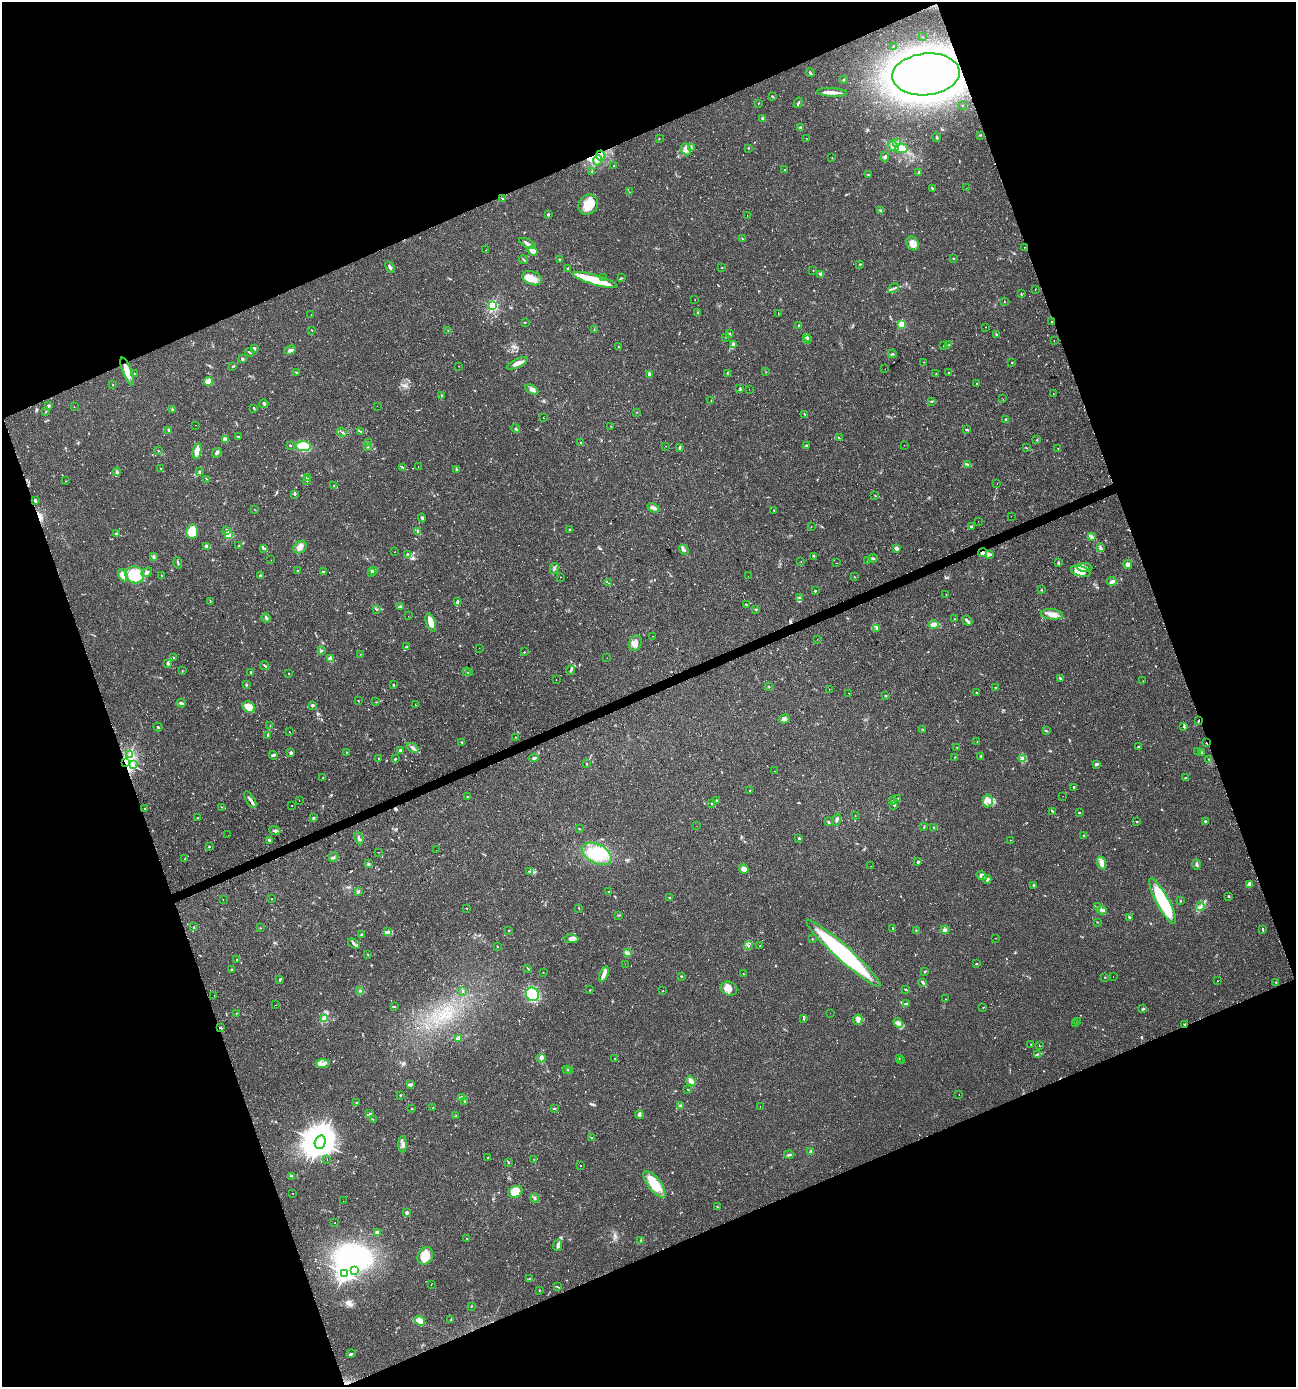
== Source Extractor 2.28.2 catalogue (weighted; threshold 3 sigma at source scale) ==
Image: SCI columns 135-5310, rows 1-5539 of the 5390 x 5540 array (HDU 1 of 3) = the unmasked area's bounding box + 8 px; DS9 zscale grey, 4 x 4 block average (1 PNG px = mean of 4 x 4 image px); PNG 1298 x 1389 px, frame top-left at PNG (2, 2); each listed source drawn as its Kron ellipse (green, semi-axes under 4 px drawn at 4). Shown black and unused: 42% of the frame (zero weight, under 2 of 3 exposures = <1% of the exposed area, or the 3 px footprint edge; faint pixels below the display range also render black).
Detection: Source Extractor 2.28.2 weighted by HDU 2 'WHT'. Background 0.0336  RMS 0.0032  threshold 0.0146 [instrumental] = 3 sigma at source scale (4.5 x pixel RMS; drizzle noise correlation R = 1.50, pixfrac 1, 0.0396/0.0396 arcsec/px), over >= 5 px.
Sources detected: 715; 5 too faint to see at this stretch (4 x 4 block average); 2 inside a brighter object's white glare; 17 cosmic-ray / hot-pixel residue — neither listed nor drawn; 5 coinciding with a brighter row at this scale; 34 inside a brighter listed object's ellipse — not listed separately; of the other 652, all 500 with FLUX_AUTO >= 0.614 (the completeness limit of this list) listed and drawn (152 fainter detections not listed), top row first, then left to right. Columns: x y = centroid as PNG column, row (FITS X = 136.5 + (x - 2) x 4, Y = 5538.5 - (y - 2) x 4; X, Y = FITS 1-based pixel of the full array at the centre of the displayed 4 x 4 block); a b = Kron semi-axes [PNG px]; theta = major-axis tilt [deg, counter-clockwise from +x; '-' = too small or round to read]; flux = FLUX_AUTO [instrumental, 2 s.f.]
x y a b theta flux
922 36 2 2 - 0.8
893 46 2 2 - 0.81
810 73 4 2 - 2.3
926 74 34 21 6 1300
844 80 3 2 - 1.4
832 92 15 4 -3 11
772 96 3 2 - 1.4
759 103 2 2 - 0.88
798 103 5 2 - 3
963 106 2 2 - 0.81
762 118 3 2 - 2.2
800 128 3 2 - 2.9
980 135 3 2 - 1.4
936 137 4 3 - 2.4
806 138 2 2 - 0.86
659 139 2 2 - 0.91
896 142 2 2 - 1.4
893 146 6 4 -40 10
692 148 2 2 - 0.83
748 148 3 2 - 1
902 148 6 4 2 12
686 149 6 4 -65 9.3
600 156 5 3 - 7.3
885 157 5 3 - 3.2
832 158 2 2 - 0.72
598 160 5 2 - 4
614 166 2 2 - 0.81
784 170 2 2 - 1.7
592 172 2 2 - 0.82
919 173 2 2 - 1.4
868 175 2 2 - 1.3
932 188 4 2 - 1.6
966 188 2 2 - 0.71
629 192 2 2 - 0.74
502 199 3 2 - 1.5
588 205 11 9 51 31
881 210 3 2 - 2
548 215 2 2 - 2.9
747 215 2 2 - 1.4
742 239 2 2 - 0.85
527 243 9 2 -28 8.5
913 243 7 6 - 13
1024 247 2 2 - 3.5
486 250 2 2 - 0.62
533 251 5 3 - 14
953 258 2 2 - 1.3
559 259 2 2 - 2.4
524 260 4 2 - 1.8
860 264 2 2 - 0.74
390 267 6 3 -64 4.2
722 267 2 2 - 1.3
568 268 3 2 - 1.5
813 271 2 2 - 0.7
821 274 2 2 - 12
532 278 10 6 -22 20
604 278 3 2 - 1.2
621 278 2 2 - 1.1
595 280 23 5 -16 77
894 288 6 2 32 2.7
1035 289 2 2 - 0.7
1021 294 3 2 - 1.8
695 300 2 2 - 1.4
1004 301 2 2 - 0.87
493 306 3 2 - 160
697 313 3 2 - 1.8
778 313 2 2 - 3
311 315 2 2 - 0.92
1051 321 2 2 - 6.1
525 322 2 2 - 0.82
902 324 2 2 - 66
799 326 3 2 - 1.6
986 327 2 2 - 0.72
312 330 2 2 - 1.1
448 330 2 2 - 0.87
594 330 2 2 - 0.88
729 334 2 2 - 1.1
996 334 2 2 - 1.4
726 337 2 2 - 0.77
807 337 2 2 - 2
808 339 2 2 - 1
1054 341 2 2 - 3.3
733 344 4 3 - 6
949 345 2 2 - 1.8
944 346 2 2 - 1
619 347 2 2 - 1.3
254 348 4 3 - 3
290 350 6 3 22 6
250 352 5 2 - 2.4
892 354 4 2 - 2.4
242 358 3 3 - 2.8
924 362 2 2 - 1
1012 362 2 2 - 0.89
517 363 11 3 24 16
233 366 3 2 - 1.4
459 366 2 2 - 0.92
885 369 2 2 - 1.4
127 372 15 4 -68 24
296 372 2 2 - 0.96
766 372 2 2 - 0.74
948 372 2 2 - 1.3
727 373 2 2 - 0.99
134 374 2 2 - 1.2
650 374 3 2 - 6
936 374 2 2 - 1.7
208 381 4 4 - 15
976 383 2 2 - 20
113 385 2 2 - 0.93
532 389 7 3 -28 6.4
740 389 4 2 - 1.8
749 389 2 2 - 1.2
1053 394 2 2 - 1.5
441 395 4 2 - 1.5
1003 399 2 2 - 1.3
711 400 2 2 - 0.61
931 401 2 2 - 1.3
264 404 4 2 - 3.5
49 406 3 2 - 2.2
377 406 2 2 - 0.94
74 407 2 2 - 1.3
254 408 3 2 - 1.4
172 410 3 2 - 1.8
46 411 2 2 - 0.67
637 412 2 2 - 0.7
804 414 2 2 - 0.67
543 418 2 2 - 2.1
1006 420 2 2 - 12
195 425 2 2 - 1.6
611 427 2 2 - 0.78
516 429 4 2 - 3
967 429 3 2 - 2.8
169 430 4 2 - 5.1
342 432 5 2 - 2.7
361 432 3 2 - 1.7
238 437 4 2 - 1.6
839 438 2 2 - 1.1
225 440 3 3 - 15
1037 440 2 2 - 1.2
368 442 2 2 - 1.4
581 442 2 2 - 2
290 445 2 2 - 3.5
904 445 2 2 - 1.4
303 446 7 5 -4 60
665 446 2 2 - 1
806 446 3 2 - 2.4
368 447 2 2 - 0.85
680 447 4 2 - 3
1026 448 3 2 - 1
1058 448 2 2 - 5.4
158 451 2 2 - 0.91
197 451 7 3 79 24
217 453 5 3 - 4.2
967 464 3 2 - 2.3
403 467 2 2 - 0.85
418 467 2 2 - 0.79
161 469 2 2 - 0.75
456 470 3 2 - 1.4
117 472 4 2 - 2.9
199 472 3 2 - 1.6
307 477 3 3 - 3.1
207 479 3 2 - 0.84
307 480 2 2 - 1.2
66 481 2 2 - 0.69
997 484 2 2 - 0.68
334 486 2 2 - 0.65
295 494 3 3 - 2.2
875 496 2 2 - 0.84
35 500 3 2 - 3.1
654 508 6 3 -23 7.2
255 510 2 2 - 0.62
774 510 2 2 - 0.97
1011 516 2 2 - 1.3
422 518 4 2 - 3.6
978 521 2 2 - 0.95
811 527 2 2 - 0.63
971 527 3 2 - 2.6
570 530 2 2 - 1.1
226 531 4 2 - 2.9
417 531 3 2 - 1.5
192 532 7 6 - 42
116 534 4 3 - 2.8
229 535 2 2 - 59
1092 537 3 2 - 2.9
207 546 4 3 - 6.7
239 546 2 2 - 0.62
300 547 7 5 36 11
263 548 4 3 - 2.8
896 548 3 3 - 6.7
1100 548 3 2 - 2.4
684 550 5 2 - 4
395 552 2 2 - 2
983 552 4 3 - 4.9
408 554 4 2 - 2.8
990 554 4 3 - 3
814 556 3 2 - 2.5
154 557 4 2 - 2.5
873 558 5 2 - 3.5
271 560 2 2 - 0.89
868 560 3 2 - 1.9
801 562 2 2 - 0.79
178 563 6 2 -81 2.2
836 563 2 2 - 2.6
1058 563 3 2 - 2.4
1128 565 4 4 - 8.4
1085 567 7 3 -1 9.5
554 568 6 2 77 2.7
298 571 3 2 - 1.2
374 571 3 2 - 2.5
1081 571 10 5 -16 20
147 572 5 4 - 6.4
323 572 3 2 - 2.3
372 573 3 2 - 1.8
123 575 6 4 -63 16
135 575 9 8 - 65
161 575 2 2 - 0.74
261 576 4 2 - 4.9
748 576 2 2 - 1.7
560 577 2 2 - 0.8
854 577 2 2 - 1.1
1112 582 5 3 - 6.1
608 583 2 2 - 0.62
1041 590 2 2 - 1
815 591 2 2 - 3.5
946 594 2 2 - 0.69
799 598 4 2 - 2.7
210 601 2 2 - 0.86
458 602 3 2 - 3
746 605 2 2 - 0.89
400 606 2 2 - 1.7
377 609 3 2 - 1.7
755 609 2 2 - 1.2
1052 614 11 5 -6 14
408 616 2 2 - 1.5
266 618 5 2 - 2.9
955 619 2 2 - 1.1
967 621 5 2 - 4.3
431 622 9 4 -72 18
934 624 5 4 - 8.2
877 628 3 3 - 3.1
653 636 2 2 - 0.81
817 639 2 2 - 1.7
635 643 8 6 70 12
407 647 2 2 - 4.5
479 648 2 2 - 4.9
321 651 4 3 - 3.4
524 652 2 2 - 0.73
360 654 2 2 - 0.64
173 657 2 2 - 0.95
607 658 2 2 - 0.79
330 659 2 2 - 23
168 664 3 2 - 4.4
265 665 4 2 - 2.5
571 670 4 2 - 2.7
182 671 3 2 - 1
251 672 2 2 - 1.6
466 672 2 2 - 0.76
288 673 2 2 - 0.85
469 673 3 2 - 1.4
1060 678 4 2 - 2.1
556 679 2 2 - 2.4
1143 681 2 2 - 0.93
246 685 3 2 - 1.7
393 685 3 2 - 1.8
769 687 3 2 - 0.85
996 688 3 2 - 2.2
829 689 2 2 - 0.78
976 692 2 2 - 1.1
849 693 2 2 - 1
886 696 2 2 - 0.74
358 701 2 2 - 1.3
376 702 2 2 - 0.68
181 703 4 2 - 3.9
312 705 3 2 - 3.5
415 705 2 2 - 0.78
249 707 6 5 - 22
784 719 5 4 - 6.7
1199 721 2 2 - 2
270 726 2 2 - 0.82
1184 726 3 2 - 2.1
158 727 4 2 - 1.7
923 729 2 2 - 0.75
1046 731 3 2 - 0.95
289 732 2 2 - 1.3
267 736 2 2 - 1.6
516 737 2 2 - 0.75
462 742 4 2 - 1.6
977 742 2 2 - 1.5
1207 743 2 2 - 2.1
957 747 2 2 - 0.94
1138 747 3 2 - 1.3
413 748 6 2 -34 4.1
400 750 3 2 - 3.9
291 752 4 2 - 3.7
346 752 2 2 - 0.97
1198 752 2 2 - 0.73
1201 753 2 2 - 1.1
129 754 4 2 - 3.1
273 755 4 2 - 2.7
981 756 3 2 - 1.4
955 757 2 2 - 0.96
534 758 5 2 - 2.5
378 759 2 2 - 0.84
395 759 2 2 - 1.5
1023 759 2 2 - 1.8
1209 760 2 2 - 0.91
126 762 3 2 - 620
586 764 2 2 - 1.3
1096 764 3 2 - 4.5
134 765 2 2 - 1.6
774 771 2 2 - 0.63
323 778 3 2 - 1.6
1185 778 3 2 - 1.9
1073 787 2 2 - 0.99
750 791 3 2 - 1.7
1063 796 2 2 - 1.8
467 797 2 2 - 1
898 798 2 2 - 0.76
250 800 9 2 -59 6.1
299 800 2 2 - 1.7
717 800 2 2 - 1.5
893 801 4 2 - 2.7
988 801 6 5 - 9.8
712 804 2 2 - 2.1
894 805 2 2 - 0.86
292 806 2 2 - 2.2
222 807 3 2 - 1.5
144 808 2 2 - 0.85
1052 811 4 2 - 2
1079 813 2 2 - 1.5
855 815 2 2 - 1.8
197 818 2 2 - 0.77
314 818 3 2 - 1.5
837 820 6 2 72 4.9
1205 821 3 2 - 1.5
828 822 2 2 - 0.9
1137 822 2 2 - 1.5
697 826 2 2 - 0.91
924 827 3 2 - 1.6
934 827 2 2 - 1.6
579 829 2 2 - 0.76
275 831 5 2 - 3.6
228 835 2 2 - 1.1
1083 835 2 2 - 0.67
359 838 6 2 -65 3.7
799 838 2 2 - 1.2
269 840 3 2 - 3.2
1010 840 2 2 - 1.9
209 847 3 2 - 1.4
436 850 2 2 - 1
378 852 2 2 - 0.82
597 854 16 9 -28 49
334 857 5 2 - 2.3
185 859 2 2 - 1.4
918 862 3 2 - 3
1102 863 7 4 -70 14
368 864 3 2 - 2.3
1196 864 5 2 - 4.1
871 866 2 2 - 0.89
744 869 5 3 - 10
529 872 3 2 - 1.7
982 876 5 4 - 7.2
987 879 4 4 - 4.9
1250 884 4 4 - 7.8
1034 886 4 2 - 3
358 891 2 2 - 1.3
609 892 2 2 - 1.5
1228 896 2 2 - 4.1
669 898 2 2 - 1.3
272 899 2 2 - 2
223 900 2 2 - 2.4
1163 901 26 6 -62 110
1180 901 2 2 - 1.4
1097 907 2 2 - 0.79
1200 907 4 2 - 2.8
467 908 2 2 - 1.3
579 908 2 2 - 0.9
1102 910 5 2 - 4.2
619 915 3 2 - 0.92
1129 917 2 2 - 3.4
1097 922 2 2 - 0.93
193 927 2 2 - 1
260 928 2 2 - 0.7
893 928 2 2 - 1.7
1263 929 3 2 - 1.6
916 930 2 2 - 0.68
945 930 4 3 - 4.1
388 931 2 2 - 0.82
509 931 3 2 - 1.1
361 935 2 2 - 5.6
996 938 2 2 - 1
571 939 7 4 -1 8.5
812 939 2 2 - 1.1
354 944 6 2 -36 4.5
749 945 2 2 - 1.4
497 946 2 2 - 1.1
760 946 2 2 - 0.62
627 953 4 3 - 5.3
843 953 49 7 -42 280
367 954 2 2 - 0.91
237 960 2 2 - 1
625 964 2 2 - 0.85
976 964 2 2 - 1.3
528 968 4 2 - 1.4
231 970 3 2 - 1
925 971 3 2 - 2
543 972 2 2 - 0.62
743 973 2 2 - 0.72
604 974 8 3 68 14
681 976 2 2 - 1.5
1113 976 2 2 - 1.8
1105 977 2 2 - 1.2
280 980 3 2 - 1.9
1217 981 2 2 - 2.4
1276 982 2 2 - 0.71
923 983 3 2 - 2.1
729 989 8 6 -22 16
905 989 2 2 - 1.1
590 990 2 2 - 1.1
360 991 3 2 - 2.2
463 991 2 2 - 0.9
663 991 2 2 - 0.63
532 994 7 6 - 100
214 995 2 2 - 2.6
946 999 2 2 - 0.7
906 1004 3 2 - 2.1
276 1005 2 2 - 1
394 1006 2 2 - 1.7
983 1008 2 2 - 0.75
1143 1009 3 2 - 2.2
236 1013 2 2 - 0.66
830 1013 2 2 - 1.2
325 1018 3 2 - 3.6
804 1018 4 2 - 2.1
858 1020 5 4 - 6.8
1078 1022 2 2 - 1.6
898 1023 5 4 - 6.7
1076 1024 3 2 - 1.5
1185 1024 3 2 - 2.7
221 1028 3 2 - 1.7
458 1038 4 3 - 4.4
1031 1044 2 2 - 0.71
1039 1046 2 2 - 0.62
1038 1054 4 2 - 2
541 1058 5 4 - 4.9
899 1058 2 2 - 0.64
615 1059 2 2 - 0.83
902 1061 2 2 - 1.6
323 1064 7 3 4 7.7
567 1069 2 2 - 1.3
569 1070 3 2 - 1.8
691 1081 5 3 - 10
410 1084 3 2 - 6.8
688 1090 2 2 - 0.76
959 1094 2 2 - 0.85
401 1095 2 2 - 1.3
461 1097 4 3 - 3.4
465 1101 2 2 - 1.5
357 1103 3 2 - 1.1
681 1105 4 2 - 2.5
760 1106 2 2 - 3.2
433 1108 3 2 - 1.5
554 1108 3 2 - 1.8
412 1109 2 2 - 0.82
370 1113 2 2 - 1.7
639 1114 5 3 - 4.6
456 1116 3 2 - 1.3
373 1119 2 2 - 1.1
592 1138 3 2 - 1.5
320 1142 7 5 73 1500
403 1144 8 3 -90 6.9
810 1152 3 3 - 2.5
789 1155 5 2 - 3.7
487 1158 2 2 - 0.86
534 1159 2 2 - 0.67
327 1160 2 2 - 1
508 1163 3 2 - 1
581 1165 2 2 - 1.3
291 1176 2 2 - 0.8
655 1184 16 6 -52 59
515 1192 7 5 23 29
292 1193 2 2 - 1
535 1198 4 3 - 3.2
343 1201 2 2 - 0.64
717 1207 2 2 - 0.77
407 1212 2 2 - 7
335 1223 2 2 - 0.85
377 1232 4 3 - 4.6
467 1238 2 2 - 1.5
640 1240 3 2 - 1.3
558 1245 6 2 82 5.1
425 1256 9 7 62 35
355 1270 3 2 - 2.5
345 1273 4 3 - 340
529 1278 2 2 - 0.73
431 1285 2 2 - 1
558 1287 2 2 - 0.83
539 1290 3 2 - 1
471 1306 2 2 - 0.86
451 1320 3 2 - 1.7
420 1321 5 4 - 17
351 1354 5 2 - 3
Overlapping masked pixels (flux is a lower limit): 7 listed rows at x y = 1024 247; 1051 321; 983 552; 1199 721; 1207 743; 126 762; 1185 1024
Diffuse or blended objects may show on this block-average render without a row.